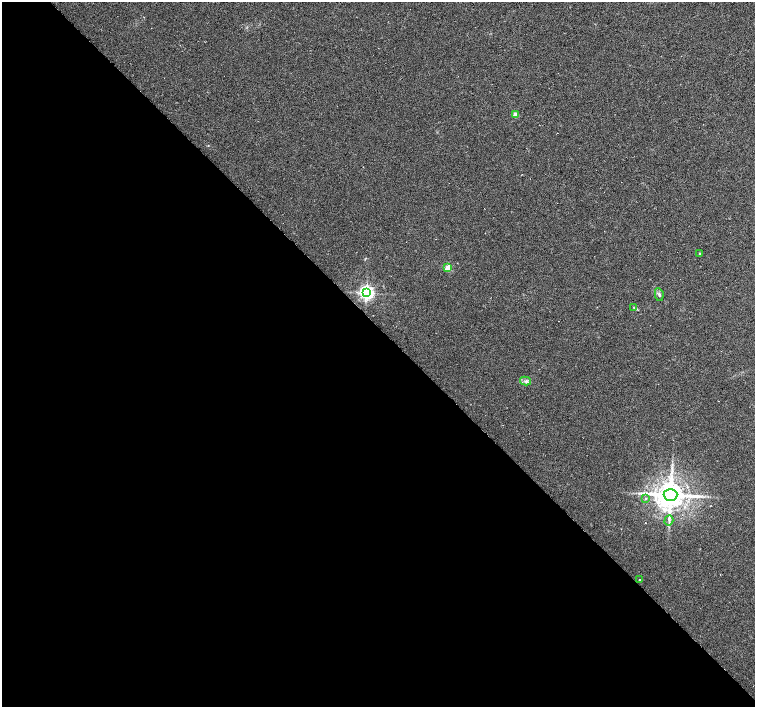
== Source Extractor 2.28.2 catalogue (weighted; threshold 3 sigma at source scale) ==
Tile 9 of 4 x 4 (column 1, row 3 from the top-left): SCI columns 1-1506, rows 1561-2969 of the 6024 x 6005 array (HDU 1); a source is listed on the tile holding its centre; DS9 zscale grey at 2 x 2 block average (1 PNG px = mean of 2 x 2 image px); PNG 757 x 709 px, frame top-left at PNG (2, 2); each listed source drawn as its Kron ellipse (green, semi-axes under 4 px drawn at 4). Shown black and unused: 54% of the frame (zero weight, under 3 of 6 exposures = <1% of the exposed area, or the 3 px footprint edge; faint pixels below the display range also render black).
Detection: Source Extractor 2.28.2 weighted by HDU 2 'WHT'; one run over the whole footprint, this tile lists its part. Background 0.00658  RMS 0.0039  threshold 0.0159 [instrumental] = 3 sigma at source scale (4.09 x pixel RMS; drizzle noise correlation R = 1.36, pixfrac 0.8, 0.0396/0.0396 arcsec/px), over >= 5 px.
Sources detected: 11; all 11 listed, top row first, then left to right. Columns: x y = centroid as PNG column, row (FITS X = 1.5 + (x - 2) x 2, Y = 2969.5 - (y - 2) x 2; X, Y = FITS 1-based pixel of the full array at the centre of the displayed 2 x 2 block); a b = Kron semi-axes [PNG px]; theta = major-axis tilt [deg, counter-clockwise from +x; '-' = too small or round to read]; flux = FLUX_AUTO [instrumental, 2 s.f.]
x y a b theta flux
515 114 3 2 - 13
699 254 3 3 - 0.96
448 268 3 3 - 24
366 293 4 4 - 280
659 295 6 3 -80 1.5
634 308 3 2 - 0.58
526 381 5 3 - 1.9
670 495 7 6 - 1700
646 499 3 2 - 0.61
669 520 5 2 - 1.1
639 579 2 2 - 0.33
Diffuse or blended objects may show on this block-average render without a row.